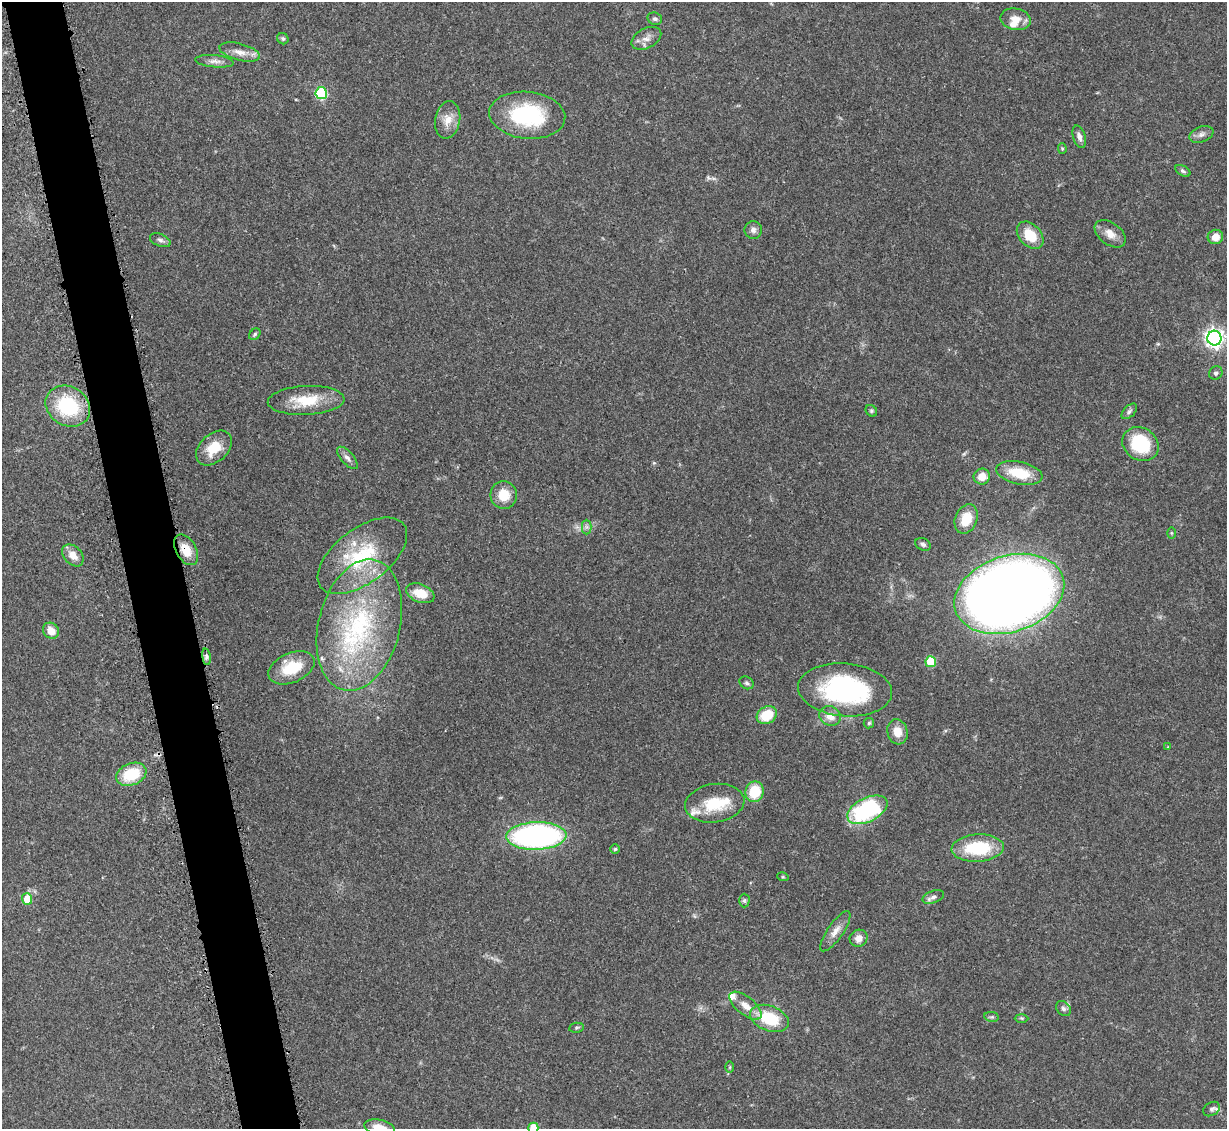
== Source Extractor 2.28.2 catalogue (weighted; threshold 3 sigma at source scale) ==
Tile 11 of 4 x 4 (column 3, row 3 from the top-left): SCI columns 2505-3729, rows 1381-2507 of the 4995 x 5067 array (HDU 1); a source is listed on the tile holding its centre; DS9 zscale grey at full resolution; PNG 1229 x 1131 px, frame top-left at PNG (2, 2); each listed source drawn as its Kron ellipse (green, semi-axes under 4 px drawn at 4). Shown black and unused: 5% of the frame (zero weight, under 3 of 5 exposures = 4% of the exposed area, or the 3 px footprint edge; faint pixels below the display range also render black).
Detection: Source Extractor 2.28.2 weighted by HDU 2 'WHT'; one run over the whole footprint, this tile lists its part. Background 0.0699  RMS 0.0033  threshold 0.0151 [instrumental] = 3 sigma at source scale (4.5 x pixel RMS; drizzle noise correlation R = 1.50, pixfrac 1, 0.05/0.05 arcsec/px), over >= 5 px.
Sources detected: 81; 6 inside a brighter listed object's ellipse — not listed separately; the other 75 listed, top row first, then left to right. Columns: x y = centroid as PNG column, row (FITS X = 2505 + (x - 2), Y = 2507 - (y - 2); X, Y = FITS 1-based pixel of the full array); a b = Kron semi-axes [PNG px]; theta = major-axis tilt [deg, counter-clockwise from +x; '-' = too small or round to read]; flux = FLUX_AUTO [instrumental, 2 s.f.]
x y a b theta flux
655 19 7 6 - 0.81
1015 19 15 10 -12 3.4
646 38 16 10 28 2.6
283 39 6 5 - 0.63
240 52 21 8 -14 3.3
214 61 19 6 -5 2
321 93 6 5 - 30
527 115 38 23 -6 30
448 120 19 12 80 4.3
1201 134 12 7 21 1.6
1079 137 11 6 -73 1.6
1062 148 5 4 - 0.44
1183 171 8 5 -30 0.74
753 230 9 8 - 1.5
1110 234 17 11 -37 3.3
1030 235 15 11 -47 7.8
1215 237 8 7 - 3
160 240 11 6 -21 1.1
255 334 6 5 - 0.59
1214 338 7 7 - 160
1216 373 7 6 - 1
306 400 38 14 3 11
68 406 23 19 -32 23
871 411 6 5 - 0.55
1129 411 9 5 46 0.88
1140 444 19 16 -33 18
214 448 21 14 42 7.5
347 458 14 6 -49 1.5
1019 473 23 11 -12 11
982 477 8 8 - 3.8
504 495 14 13 - 6.3
966 519 15 11 67 6.9
586 527 7 5 -90 0.82
1171 533 6 4 -89 0.35
923 544 8 6 -26 0.86
186 550 17 10 -60 5.2
73 555 13 9 -45 3.5
362 556 52 27 37 25
420 593 15 9 -22 6.3
1009 594 56 38 18 460
359 625 67 41 76 52
51 631 8 7 - 3.4
206 657 8 4 -82 0.83
931 662 5 5 - 15
291 668 24 14 23 11
747 683 7 6 - 0.79
845 690 47 26 -5 53
767 715 10 8 29 9.1
830 716 11 9 -24 3.4
869 723 5 5 - 0.48
897 732 13 10 -74 3.6
1168 747 4 4 - 0.28
131 774 15 11 21 13
755 792 10 9 - 11
715 803 30 19 8 12
867 810 21 12 26 39
536 836 30 13 2 96
978 848 26 13 3 18
615 849 5 5 - 0.49
783 877 6 3 -17 0.35
933 897 11 6 19 1.4
27 899 6 5 - 5.2
744 900 7 5 89 0.62
835 931 24 8 55 3.1
859 938 9 8 - 2.5
746 1006 19 9 -39 3.8
1063 1009 8 6 -46 1
992 1017 7 5 -9 0.59
769 1018 20 12 -20 14
1022 1018 7 3 0 0.4
576 1028 7 5 8 0.58
730 1067 6 4 89 0.47
1211 1109 9 6 34 1.1
379 1128 15 7 -12 4.7
533 1128 5 5 - 8.7
Overlapping masked pixels (flux is a lower limit): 1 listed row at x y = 186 550
Isophote crosses this tile's border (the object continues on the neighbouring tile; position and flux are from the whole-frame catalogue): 2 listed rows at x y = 379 1128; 533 1128